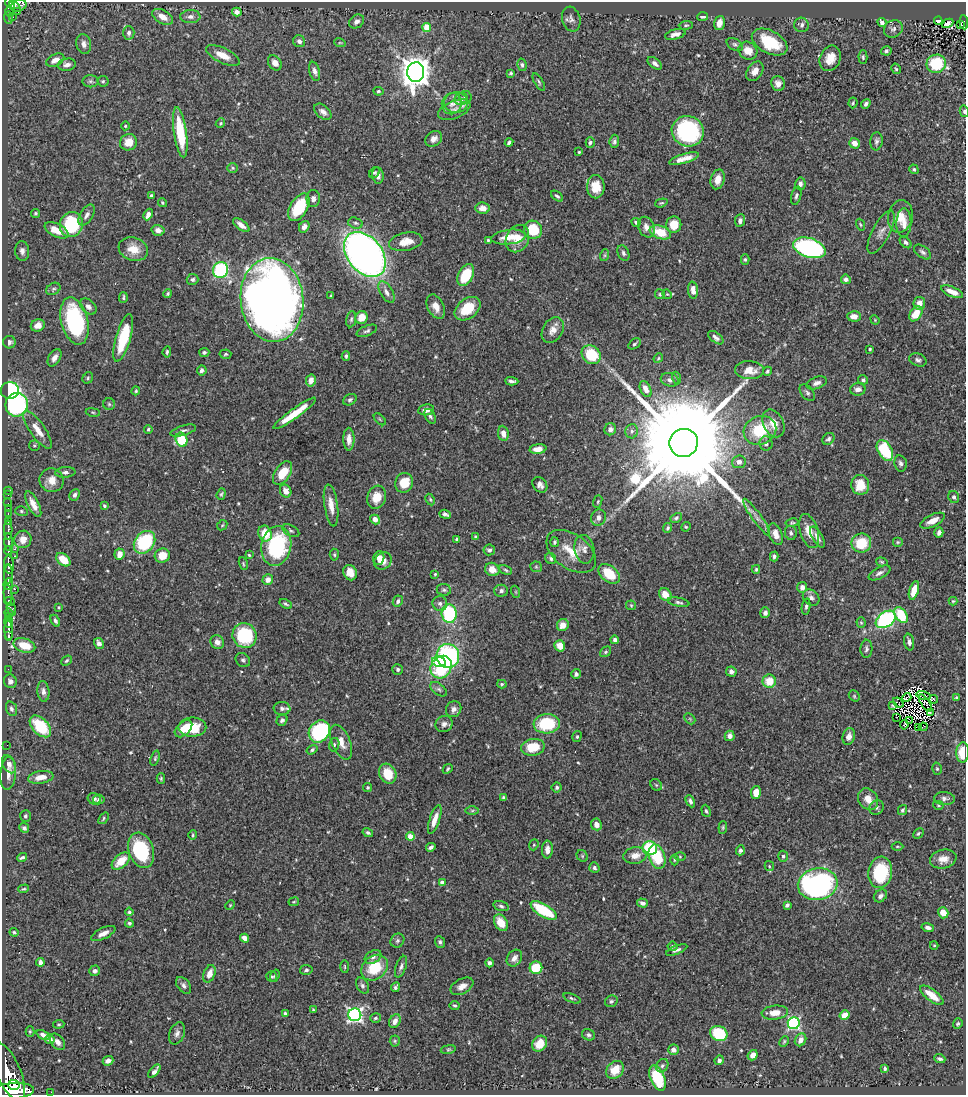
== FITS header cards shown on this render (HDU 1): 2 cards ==
NAXIS1  =                  964
NAXIS2  =                 1093

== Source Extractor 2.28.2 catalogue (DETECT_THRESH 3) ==
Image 964 x 1093 px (HDU 1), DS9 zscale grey, 1 PNG px = 1 image px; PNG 968 x 1097 px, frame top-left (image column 1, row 1093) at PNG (2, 2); each listed source drawn as its Kron ellipse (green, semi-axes under 4 px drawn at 4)
Background 0.454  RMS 0.021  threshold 0.0628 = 3 sigma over >= 5 px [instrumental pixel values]
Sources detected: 562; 4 with non-positive FLUX_AUTO (blend fragments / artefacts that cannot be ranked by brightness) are neither listed nor drawn; of the other 558, the 500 brightest by FLUX_AUTO listed and drawn (58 fainter detections omitted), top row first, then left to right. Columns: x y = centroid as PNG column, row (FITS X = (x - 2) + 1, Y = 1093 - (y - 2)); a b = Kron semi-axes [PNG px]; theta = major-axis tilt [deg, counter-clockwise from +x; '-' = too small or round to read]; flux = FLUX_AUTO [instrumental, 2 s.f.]
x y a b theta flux
10 3 6 4 -51 310
19 5 8 6 20 290
15 6 6 3 -48 170
18 11 3 3 - 24
10 12 5 4 - 75
237 12 5 4 - 6.6
13 17 2 2 - 4.9
163 17 11 6 -30 12
190 17 10 6 3 6.2
703 17 5 3 - 3
8 18 6 3 -86 82
571 19 13 9 -74 6.2
357 21 8 6 35 5.6
938 21 4 3 - 3.3
882 22 5 4 - 4.2
964 22 7 3 -84 73
719 23 7 5 74 11
948 23 6 4 28 3.4
961 24 3 2 - 13
686 25 7 4 3 2.1
801 25 7 7 - 4.9
427 27 4 4 - 41
893 29 10 8 30 5.3
129 33 7 6 - 5.3
675 34 10 5 15 6.3
299 41 6 5 - 5.3
770 42 19 11 -27 61
340 43 6 3 -18 1.5
84 44 10 7 -76 8.2
735 44 9 5 -30 3.5
748 51 10 8 -36 17
886 51 5 4 - 2.8
223 55 18 7 -26 19
863 57 7 4 -89 2.3
830 58 13 10 67 19
55 60 9 6 25 11
275 63 8 6 -54 8.8
655 63 8 4 -39 5.4
936 64 10 9 - 71
67 65 9 6 9 8.1
522 65 6 4 -76 3
896 69 5 4 - 2.1
315 71 10 5 -75 5.3
755 71 11 7 56 11
416 72 10 8 -90 2400
511 73 4 3 - 2
90 81 8 6 0 3.8
103 81 5 5 - 2.2
539 82 10 4 -59 2.5
778 84 7 7 - 9.8
378 91 5 4 - 1.8
465 97 6 6 - 2.8
461 99 7 6 - 3.8
456 103 12 10 1 12
853 103 5 4 - 2.1
452 104 11 10 - 9.7
866 104 5 4 - 3.8
454 110 17 8 22 10
964 111 6 4 -78 2.1
323 112 10 6 -42 6.6
220 123 5 4 - 1.8
125 126 4 4 - 2.1
688 131 16 15 - 190
180 132 25 6 -82 64
434 139 9 7 35 9
614 141 7 5 84 3.3
876 141 9 6 84 4.4
128 142 8 8 - 16
509 142 4 3 - 4
590 142 5 4 - 2.5
854 143 5 5 - 12
579 152 3 3 - 1.6
684 159 15 4 17 13
233 168 5 5 - 1.9
914 169 5 4 - 2.2
374 172 6 4 47 2.4
378 175 8 5 -82 6.4
718 179 10 7 74 12
800 184 6 5 - 5
596 187 11 9 -90 23
151 195 4 3 - 2
557 196 7 4 -39 3.1
796 196 9 5 76 3.3
313 198 8 6 88 4.5
162 203 4 4 - 1.8
661 203 6 3 17 1.6
299 207 15 8 59 64
483 208 7 5 -6 9.2
36 213 4 4 - 2.2
148 214 6 4 66 7.6
87 215 12 6 58 6.2
900 216 16 12 77 18
740 221 6 5 - 5.4
636 222 5 4 - 2.8
355 223 7 5 -18 3.5
904 223 14 7 89 11
71 224 13 11 70 92
241 225 10 5 -38 8.4
674 225 8 7 - 23
860 225 6 3 -71 1.7
304 227 6 5 - 7.2
646 227 10 8 -67 9
56 230 13 6 -27 19
158 230 6 5 - 7.5
533 230 9 9 - 43
660 232 11 6 -20 37
881 232 24 9 62 12
509 237 17 7 7 19
517 239 14 11 66 20
488 240 3 3 - 1.9
406 242 17 9 11 17
905 242 7 4 -47 3.1
809 248 17 9 -18 260
133 249 15 11 -18 21
22 251 10 7 -85 6.2
923 252 10 5 -37 4.2
623 253 8 5 -66 3.8
365 254 25 17 -50 1000
605 255 6 4 72 1.6
745 259 5 4 - 2.1
221 270 8 7 - 130
466 275 12 7 62 52
193 279 6 5 - 3.8
846 279 5 4 - 5.2
53 289 7 5 34 2.6
693 290 8 5 -84 9
386 292 12 6 -60 7.2
952 292 12 5 -22 14
168 294 4 4 - 1.7
660 294 5 5 - 1.9
667 294 5 4 - 1.6
331 296 3 2 - 1.6
123 297 5 2 - 2.1
272 300 42 31 -84 1500
919 303 6 6 - 10
88 307 9 6 -46 5.3
436 307 13 8 -64 12
467 309 14 9 38 36
916 314 8 5 55 26
854 316 7 5 -4 9.3
362 317 6 6 - 20
351 319 8 5 81 3.1
875 320 5 4 - 1.5
74 321 24 13 -76 170
38 325 7 6 - 11
553 330 14 10 60 12
367 331 11 5 22 3.7
123 338 25 7 74 55
716 338 9 5 -39 4.6
9 342 6 6 - 4.5
634 344 7 4 32 2.6
870 349 3 3 - 1.6
167 352 5 3 - 2.5
204 352 5 4 - 3
225 354 6 4 4 2.2
591 355 10 8 -44 59
346 356 5 3 - 2.5
54 358 9 6 60 8.1
658 358 5 4 - 1.9
918 360 9 6 -21 4.1
202 370 5 4 - 4.5
749 370 14 9 -4 18
767 371 5 4 - 2.4
88 378 6 5 - 2.3
677 378 6 4 -72 2.3
311 380 6 5 - 9.3
670 380 9 6 -15 7.1
863 380 5 4 - 2.9
512 381 7 3 -4 3.6
817 383 10 6 20 5.9
646 389 8 5 -65 12
858 389 8 6 3 7.7
10 390 9 8 - 150
136 391 4 4 - 2.1
807 393 10 6 -51 3.6
350 400 7 5 31 3.3
109 404 6 6 - 2.5
17 405 12 11 - 200
426 410 8 5 10 9.1
93 412 7 3 -9 1.8
295 413 26 5 36 33
430 416 8 5 -61 3.3
380 419 7 3 -45 1.5
773 423 14 10 -64 19
148 429 4 3 - 2
610 429 6 6 - 6.5
37 430 22 7 -55 20
760 430 17 14 23 59
183 431 13 5 16 4.6
632 431 7 6 - 4.2
503 433 8 5 -83 8.8
349 439 11 5 -90 10
828 439 6 5 - 3.4
182 440 7 5 -69 56
684 443 14 14 - 64000
766 443 7 6 - 4.3
34 446 5 5 - 2
538 449 8 4 6 11
885 450 11 7 -61 79
739 462 7 6 - 7.6
900 463 8 6 -78 4.2
65 472 10 5 4 5.5
283 473 13 7 57 31
52 480 12 11 - 16
404 483 10 9 - 30
540 485 8 6 -50 6.4
860 485 10 9 - 29
8 491 4 2 - 5.4
286 491 7 5 -63 10
221 494 6 4 72 2.3
8 495 2 2 - 2.4
75 495 6 5 - 4.2
377 497 12 9 72 24
954 497 6 5 - 3.5
430 499 6 4 -63 2.1
598 502 6 4 71 1.9
8 503 2 2 - 6.7
33 504 14 5 -63 14
331 505 21 6 -81 17
104 506 3 3 - 2.8
8 508 2 2 - 4.4
21 511 6 5 - 2.5
8 514 3 2 - 22
445 514 6 4 -18 4
757 517 22 4 -54 9
598 518 8 7 - 7.4
676 518 6 4 28 3.2
375 519 5 4 - 12
933 521 13 6 27 14
8 522 2 2 - 45
792 523 7 4 11 2.2
222 525 6 4 45 1.7
686 527 5 4 - 1.7
668 528 5 4 - 2.5
8 530 10 3 89 140
291 531 9 5 -29 3.2
809 531 17 9 -73 18
939 532 5 4 - 5
791 533 7 5 -79 3.8
265 534 8 6 -69 25
776 534 11 6 -69 12
475 536 4 4 - 1.7
817 537 12 5 -60 6.5
23 539 9 8 - 13
457 539 4 3 - 3.1
8 542 9 3 -88 870
145 542 12 9 51 100
554 542 5 4 - 2.4
898 542 5 4 - 2
861 543 10 9 - 43
276 546 20 15 80 140
15 549 3 3 - 21
584 549 14 10 -80 9.3
489 550 6 5 - 3.6
8 551 4 3 - 290
571 551 28 17 -36 33
119 554 6 5 - 12
249 555 4 4 - 1.6
334 555 6 4 -86 2.1
14 556 3 2 - 14
162 556 7 7 - 21
774 556 5 3 - 2.9
379 558 7 5 72 11
551 558 6 5 - 3.1
63 560 8 5 -41 28
383 561 9 8 - 12
882 562 6 4 -17 1.9
243 564 6 4 -72 1.8
9 565 9 5 -84 1100
536 567 5 5 - 2.3
492 569 7 6 - 13
756 569 4 3 - 2
506 570 6 4 -28 2.1
350 573 8 6 -61 14
879 573 12 5 28 5.5
8 574 10 3 89 280
435 574 3 3 - 1.6
609 574 12 8 -39 43
268 580 5 5 - 8.2
8 584 6 5 - 320
802 587 5 5 - 7.4
15 589 2 2 - 48
444 590 7 6 - 3.1
914 590 9 4 74 20
501 591 7 6 - 4.2
516 592 6 4 -71 1.6
665 594 7 5 -52 19
8 595 9 4 -85 180
811 598 9 7 -42 5.5
9 601 5 3 - 140
398 601 6 4 65 4.2
953 601 4 4 - 1.6
679 602 11 4 -11 3.5
440 603 7 7 - 5
286 604 6 3 -31 2.6
631 605 5 5 - 1.7
806 606 8 4 81 2.8
58 607 4 3 - 1.5
11 609 7 3 -70 180
9 613 5 3 - 22
765 613 5 4 - 4.7
449 614 9 7 -86 110
901 615 9 5 -58 57
9 616 3 2 - 100
886 619 11 7 35 210
55 621 6 4 -60 3.6
9 622 6 3 -90 410
861 623 5 4 - 1.9
563 625 6 6 - 15
9 631 10 4 -88 530
244 635 12 12 - 81
8 636 4 3 - 210
615 640 4 4 - 4.5
217 642 7 6 - 7.2
909 642 8 5 -81 4.4
99 643 5 4 - 6.2
24 645 11 7 -17 24
560 646 6 5 - 17
866 649 9 6 87 3.8
606 652 6 4 40 2.4
448 656 12 11 - 210
243 660 8 6 -41 3.5
67 661 6 4 40 2.1
439 662 7 5 -12 30
441 667 12 10 57 94
8 669 2 2 - 6.7
398 669 5 5 - 3
731 672 5 5 - 5.7
576 674 5 5 - 4.1
10 681 7 6 - 6.2
769 681 6 6 - 25
502 684 4 4 - 1.9
439 689 9 5 -38 4.1
43 691 10 6 -84 6.3
923 695 7 2 -13 1.7
854 696 6 5 - 2
907 697 5 2 - 2.7
956 698 4 3 - 1.8
933 699 4 2 - 2.7
898 703 6 3 -41 1.7
925 703 10 2 -56 1.5
892 705 3 3 - 1.6
11 709 7 5 -69 4.1
282 709 8 6 -5 5.1
454 709 8 7 - 6.7
930 713 3 3 - 2.1
897 717 2 2 - 1.6
690 719 6 4 -46 2.1
282 720 6 5 - 3.5
910 721 4 2 - 1.5
444 724 9 8 - 6
547 724 13 9 5 69
904 725 5 3 - 3.2
40 726 13 8 -46 68
192 727 14 9 0 44
923 727 4 2 - 2.8
918 728 4 3 - 2.5
183 729 10 6 43 17
319 732 12 10 52 170
577 736 5 4 - 2.1
730 736 5 5 - 7.9
849 736 8 6 75 7
341 742 18 9 -68 15
7 745 2 2 - 16
334 745 7 5 76 2.6
533 747 12 8 11 32
312 750 6 4 35 2.9
963 752 10 6 88 26
155 758 8 4 72 2.2
9 764 9 6 -64 5.9
448 769 5 4 - 1.9
937 769 6 5 - 2.3
8 773 16 7 86 11
388 774 10 8 -62 35
41 777 13 6 8 16
161 779 5 4 - 1.9
656 785 6 5 - 2.2
368 787 4 4 - 1.8
557 787 5 5 - 2.8
756 793 6 5 - 16
504 798 4 4 - 5.8
94 799 6 5 - 4.2
99 799 6 5 - 4.3
868 799 11 9 -54 15
944 799 10 6 -2 4.9
690 801 6 4 -64 3.8
938 805 5 4 - 1.7
877 807 8 6 49 3.7
903 810 5 4 - 3
472 811 6 4 1 2.3
706 811 6 4 -72 2.4
25 816 6 5 - 2.7
103 818 6 3 52 2
435 820 15 5 71 14
596 824 6 5 - 8.9
723 827 6 4 84 1.9
24 828 5 4 - 3.2
368 833 5 3 - 2.6
918 833 6 4 45 2.1
193 835 4 4 - 1.7
410 836 4 4 - 23
534 845 6 4 68 2
431 847 5 3 - 4.1
897 847 6 3 0 1.6
650 848 7 7 - 82
141 850 18 12 -71 96
547 850 9 5 89 8.9
740 850 5 4 - 3.6
635 855 12 8 7 14
582 856 6 5 - 2.2
783 856 5 5 - 3.2
657 857 12 8 -73 57
680 857 6 4 0 1.7
22 858 5 3 - 3
943 859 13 9 13 13
674 860 5 3 - 1.5
121 861 11 6 43 27
769 866 5 4 - 1.9
594 868 5 5 - 3.5
880 872 16 12 81 83
442 883 4 4 - 16
818 884 20 16 9 370
24 889 5 4 - 1.7
880 896 7 5 42 4.6
294 902 5 3 - 1.5
642 903 5 4 - 5.4
230 905 5 4 - 1.5
787 905 4 3 - 3.7
501 906 8 4 -16 3.6
544 911 15 6 -31 73
129 912 4 4 - 2.2
943 913 6 5 - 17
129 923 4 4 - 3
501 923 9 6 -57 23
928 928 6 4 -14 4.8
14 932 4 3 - 2.1
103 933 13 5 26 9.3
245 938 4 4 - 11
397 941 7 6 - 3.3
440 942 6 5 - 3
934 945 4 4 - 1.5
672 946 5 5 - 2.8
677 950 11 4 22 4
373 957 9 6 31 4.9
514 958 9 7 54 8.3
40 962 4 3 - 5.3
489 963 4 4 - 3.6
345 967 6 3 -89 1.8
401 967 11 5 70 4.7
374 968 14 11 40 50
536 968 6 6 - 43
306 970 6 5 - 3.2
95 971 5 5 - 4.6
209 974 9 5 70 13
275 976 6 4 69 2.6
271 977 5 5 - 2.3
184 985 10 6 -52 5.5
362 986 8 5 -59 4.1
462 986 12 7 28 11
395 987 5 3 - 3
932 995 14 5 -38 20
572 998 9 3 -20 2.3
611 1001 6 5 - 3
455 1005 5 4 - 2.1
313 1010 3 3 - 1.6
775 1013 13 7 6 17
285 1014 4 4 - 4
355 1015 6 6 - 370
845 1015 5 4 - 17
375 1018 5 4 - 2.9
395 1021 7 5 61 8.5
794 1023 6 6 - 230
59 1024 5 3 - 1.8
958 1024 5 4 - 2.6
30 1031 5 4 - 1.6
177 1033 11 7 68 6.2
719 1033 9 7 -26 78
43 1035 7 4 -25 5.9
588 1035 7 5 -28 3.2
50 1040 5 4 - 9
801 1040 7 5 60 11
395 1041 5 5 - 2
784 1041 6 3 63 1.9
58 1042 9 6 -52 7.2
540 1044 8 7 - 18
448 1049 7 4 9 1.8
673 1050 5 5 - 7
753 1055 5 4 - 9.6
940 1059 5 3 - 3.1
719 1060 5 4 - 5.1
108 1061 5 4 - 7.2
662 1066 7 5 57 3.1
885 1069 3 3 - 2.2
615 1070 10 7 42 21
8 1071 31 12 -66 4100
154 1071 8 3 51 5.8
658 1078 13 7 -68 62
14 1085 6 5 - 1100
12 1091 22 8 4 4300
51 1092 2 2 - 6.2
At the frame edge (FLAGS 8, measured only in part): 4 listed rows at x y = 10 3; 964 22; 964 111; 963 752
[58 fainter detections neither listed nor drawn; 4 non-positive-flux detections neither listed nor drawn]